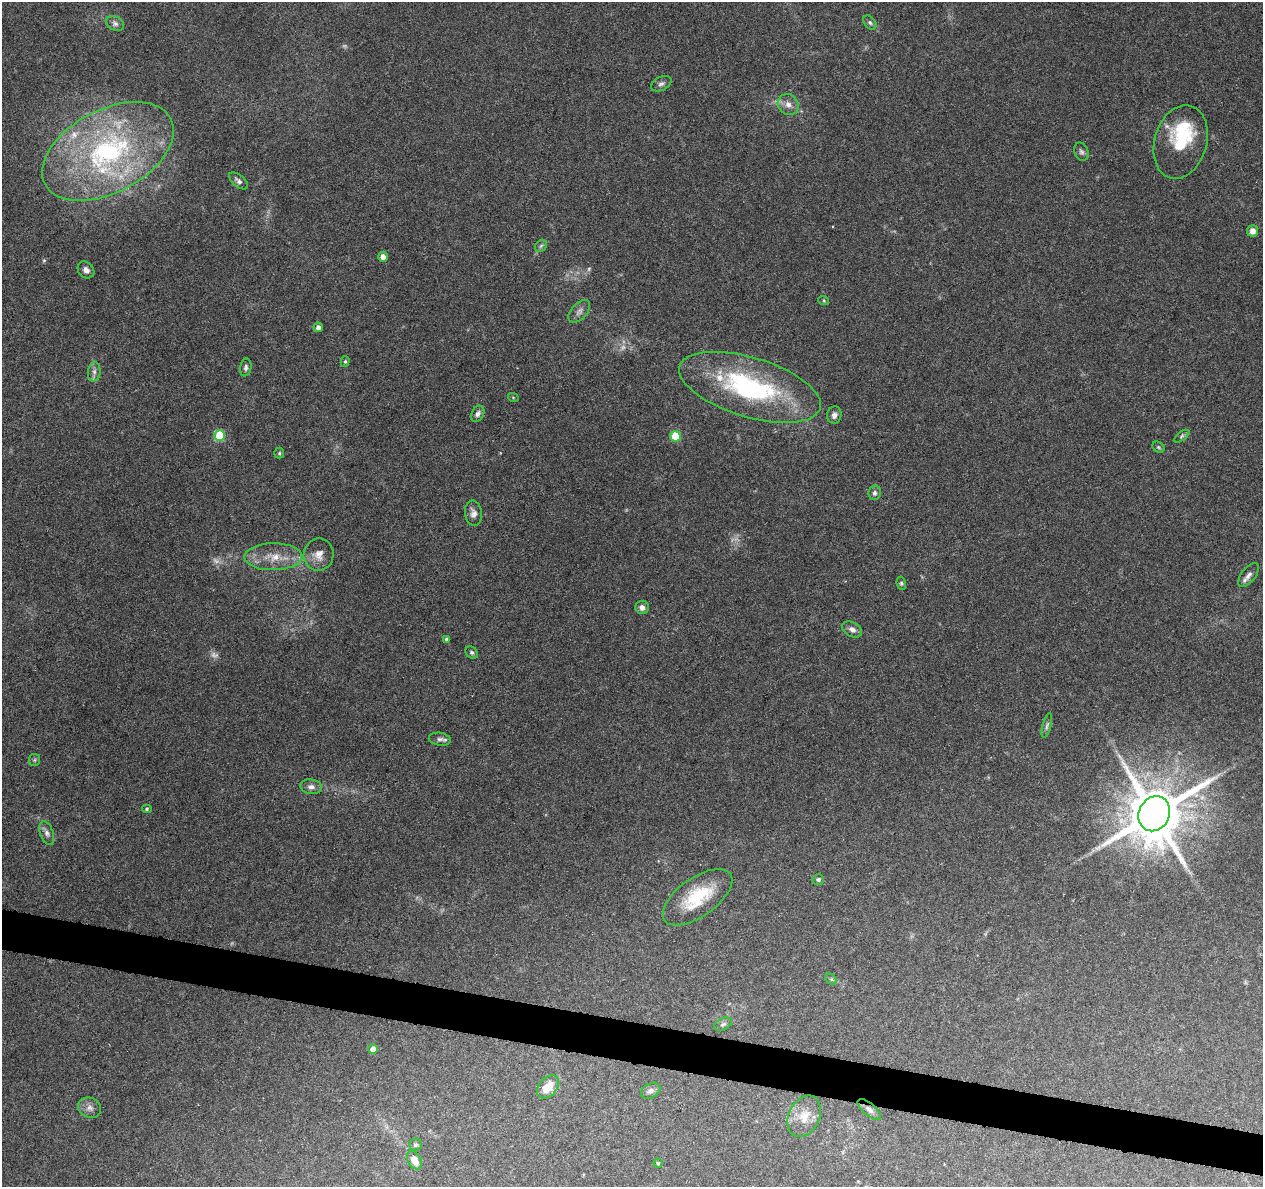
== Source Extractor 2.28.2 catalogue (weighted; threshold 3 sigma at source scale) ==
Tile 6 of 4 x 4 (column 2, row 2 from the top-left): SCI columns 1262-2522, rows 2595-3779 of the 5053 x 5249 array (HDU 1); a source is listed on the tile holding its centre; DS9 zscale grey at full resolution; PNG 1265 x 1189 px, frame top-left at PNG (2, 2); each listed source drawn as its Kron ellipse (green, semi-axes under 4 px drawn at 4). Shown black and unused: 3% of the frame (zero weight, under 3 of 6 exposures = <1% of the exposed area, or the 3 px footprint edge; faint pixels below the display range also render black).
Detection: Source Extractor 2.28.2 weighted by HDU 2 'WHT'; one run over the whole footprint, this tile lists its part. Background 0.0918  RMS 0.0031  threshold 0.0126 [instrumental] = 3 sigma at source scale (4.09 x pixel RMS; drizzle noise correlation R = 1.36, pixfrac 0.8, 0.0396/0.0396 arcsec/px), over >= 5 px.
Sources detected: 67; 6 too faint to see at this stretch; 1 inside a brighter object's white glare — neither listed nor drawn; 3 inside a brighter listed object's ellipse — not listed separately; the other 57 listed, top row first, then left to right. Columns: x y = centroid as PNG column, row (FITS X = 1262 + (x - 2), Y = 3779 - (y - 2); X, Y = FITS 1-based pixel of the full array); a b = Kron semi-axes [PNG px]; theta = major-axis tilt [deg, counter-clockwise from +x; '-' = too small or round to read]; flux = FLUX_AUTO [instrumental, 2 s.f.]
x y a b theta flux
870 22 8 5 -49 0.7
115 23 9 7 -31 1
661 84 11 6 26 0.95
788 105 11 9 -44 2
1181 142 37 26 73 18
108 151 71 41 28 62
1081 152 9 6 -67 0.85
239 181 11 6 -39 1.1
1252 231 6 5 - 2.1
541 246 7 5 45 0.56
383 257 5 5 - 1.6
86 270 9 7 -49 1.4
824 301 5 3 - 0.29
579 311 13 8 47 1.5
318 327 5 4 - 1.3
345 362 5 4 - 0.45
246 367 9 5 80 0.76
94 372 9 6 82 1.1
750 387 73 29 -17 47
513 397 5 3 - 0.25
478 414 8 6 62 1.1
834 415 8 7 - 1.3
220 435 5 5 - 16
676 436 5 5 - 13
1182 436 9 4 36 0.52
1158 447 6 5 - 0.46
279 453 5 5 - 0.39
875 493 7 6 - 0.9
473 513 13 8 -83 1.6
319 555 16 15 - 3.1
273 557 29 13 1 6.4
1249 575 14 7 53 1.5
901 583 7 4 -81 0.49
642 607 7 6 - 1.4
852 629 10 7 -27 1.4
446 639 4 4 - 0.6
472 652 7 5 -44 0.57
1047 726 13 4 75 0.79
440 739 11 6 -9 1
34 760 6 5 - 0.46
311 787 11 7 -7 1.3
147 809 5 4 - 0.4
1154 814 18 15 62 2100
47 833 12 6 -71 1.2
818 879 6 5 - 0.61
697 897 40 19 35 14
831 979 6 4 -45 0.48
723 1024 9 6 24 0.75
373 1049 5 4 - 3
548 1087 13 9 48 4.7
651 1091 10 7 30 1.2
90 1108 12 10 -22 1.7
869 1109 14 6 -40 1.5
804 1116 22 15 64 5.2
416 1145 6 6 - 0.64
414 1160 10 6 -61 3.1
658 1163 4 4 - 0.33
Overlapping masked pixels (flux is a lower limit): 1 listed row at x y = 869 1109